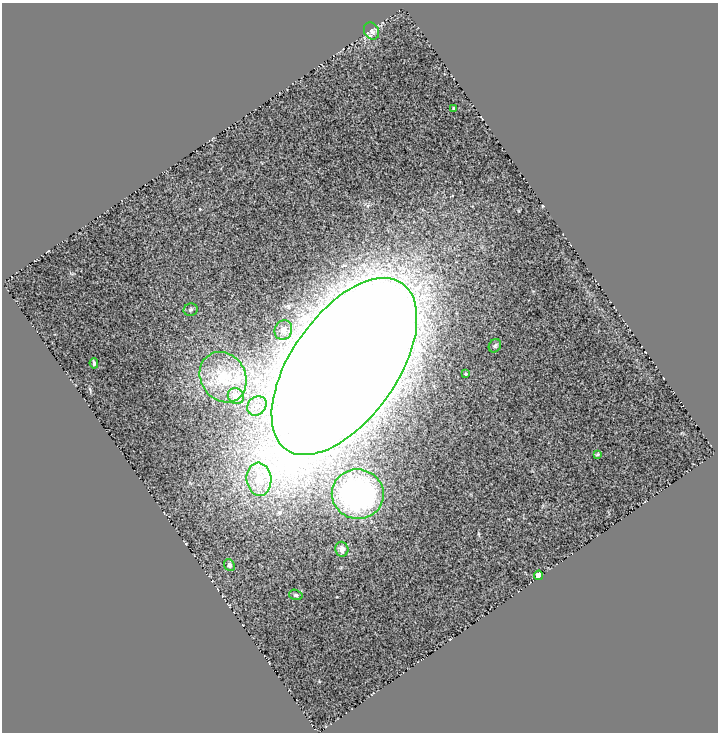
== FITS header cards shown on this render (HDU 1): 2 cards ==
NAXIS1  =                  716
NAXIS2  =                  730

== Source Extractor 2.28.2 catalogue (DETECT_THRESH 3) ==
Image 716 x 730 px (HDU 1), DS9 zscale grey, 1 PNG px = 1 image px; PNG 720 x 734 px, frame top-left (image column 1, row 730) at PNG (2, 3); each listed source drawn as its Kron ellipse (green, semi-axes under 4 px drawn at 4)
Background 0.552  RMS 0.17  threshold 0.503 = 3 sigma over >= 5 px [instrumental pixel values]
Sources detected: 18; all 18 listed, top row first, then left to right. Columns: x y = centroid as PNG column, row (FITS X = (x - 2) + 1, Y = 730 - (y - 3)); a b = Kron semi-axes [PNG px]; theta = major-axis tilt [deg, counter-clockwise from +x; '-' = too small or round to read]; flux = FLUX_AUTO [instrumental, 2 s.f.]
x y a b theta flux
372 31 9 7 -61 43
454 108 3 3 - 19
191 310 7 6 - 25
283 330 10 8 65 68
495 346 7 6 - 21
94 363 5 3 - 18
344 366 101 53 55 93000
465 374 3 2 - 11
223 377 26 22 -58 490
236 396 8 7 - 100
257 406 10 9 - 89
597 454 4 3 - 12
259 479 16 12 -83 240
358 494 26 25 - 2700
342 549 7 6 - 62
229 565 6 5 - 31
538 575 5 4 - 86
296 595 7 5 -16 21